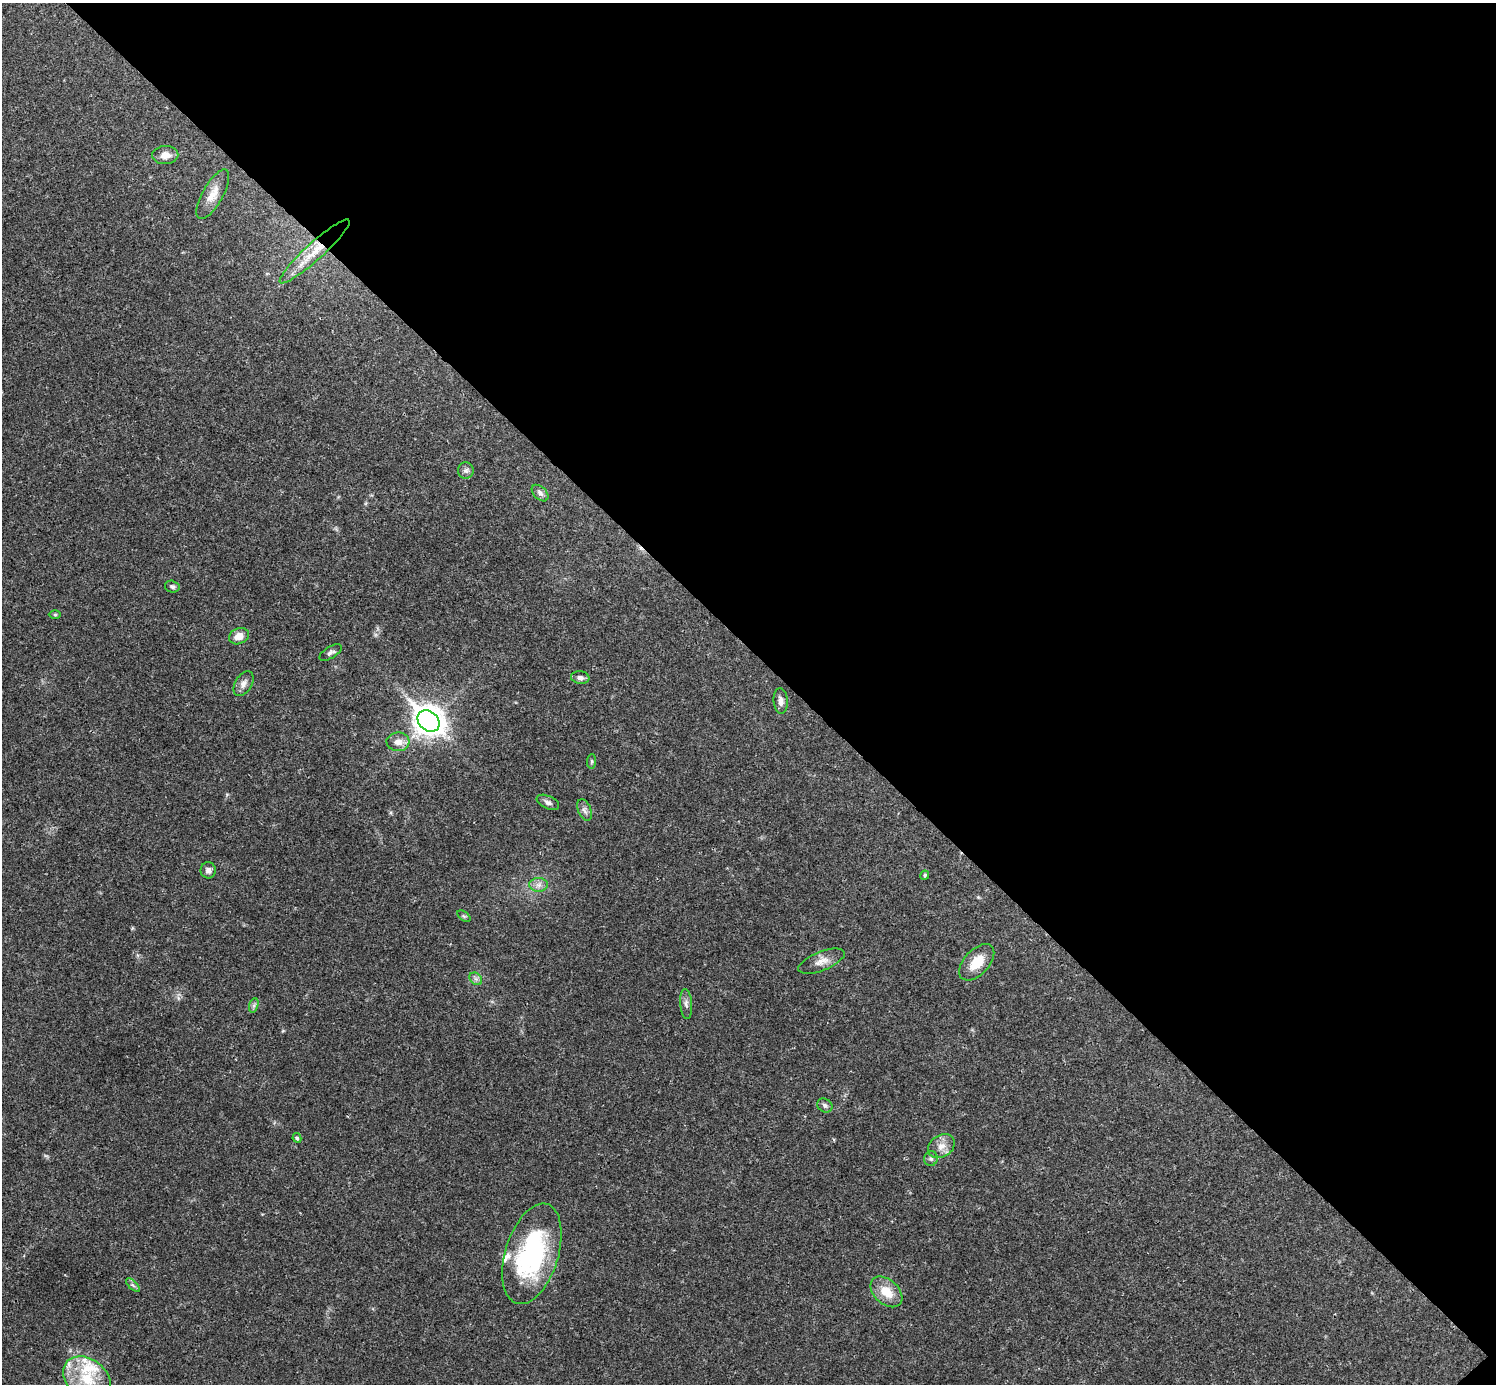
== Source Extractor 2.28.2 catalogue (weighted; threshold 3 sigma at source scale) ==
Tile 8 of 4 x 4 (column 4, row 2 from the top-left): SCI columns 4485-5978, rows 2920-4301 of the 5981 x 5981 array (HDU 1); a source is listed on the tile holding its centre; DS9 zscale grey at full resolution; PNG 1498 x 1386 px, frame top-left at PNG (2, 3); each listed source drawn as its Kron ellipse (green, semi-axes under 4 px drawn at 4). Shown black and unused: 47% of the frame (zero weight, under 3 of 4 exposures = <1% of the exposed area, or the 3 px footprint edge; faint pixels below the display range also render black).
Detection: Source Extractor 2.28.2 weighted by HDU 2 'WHT'; one run over the whole footprint, this tile lists its part. Background 0.0207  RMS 0.0023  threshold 0.0101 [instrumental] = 3 sigma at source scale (4.5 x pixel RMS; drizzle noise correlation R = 1.50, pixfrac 1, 0.05/0.05 arcsec/px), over >= 5 px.
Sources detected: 38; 1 cosmic-ray / hot-pixel residue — neither listed nor drawn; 3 inside a brighter listed object's ellipse — not listed separately; the other 34 listed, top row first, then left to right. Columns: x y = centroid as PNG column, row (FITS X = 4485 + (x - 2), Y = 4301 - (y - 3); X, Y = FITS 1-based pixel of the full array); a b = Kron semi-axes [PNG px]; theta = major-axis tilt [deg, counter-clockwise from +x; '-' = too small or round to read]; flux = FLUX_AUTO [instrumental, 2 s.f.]
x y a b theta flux
165 155 13 9 2 1.8
213 194 28 10 61 3.1
315 251 46 8 42 5.8
466 470 8 8 - 0.66
540 493 10 6 -45 0.79
172 587 7 6 - 0.54
55 615 6 4 0 0.28
239 636 10 7 24 2.2
331 653 12 5 31 0.74
580 678 9 6 -8 0.75
243 684 13 8 59 1.3
781 701 13 7 -85 1.2
429 721 12 9 -43 300
398 742 11 9 -2 1.9
592 761 7 4 84 0.37
548 802 12 6 -25 0.85
584 810 11 6 -68 0.88
208 870 8 7 - 0.98
925 875 4 4 - 0.4
539 885 9 7 0 1.1
464 916 7 4 -36 0.33
822 961 24 9 22 2.2
977 962 22 12 47 4.5
476 979 7 5 -45 0.62
686 1004 15 6 -86 0.93
254 1005 7 4 72 0.48
825 1105 8 6 -32 0.59
297 1138 5 4 - 0.57
941 1146 14 11 35 2.1
931 1159 7 6 - 0.56
532 1254 52 26 73 32
133 1285 9 3 -45 0.43
886 1292 18 12 -43 4.3
87 1378 26 19 -38 9.5
Overlapping masked pixels (flux is a lower limit): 1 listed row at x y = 315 251